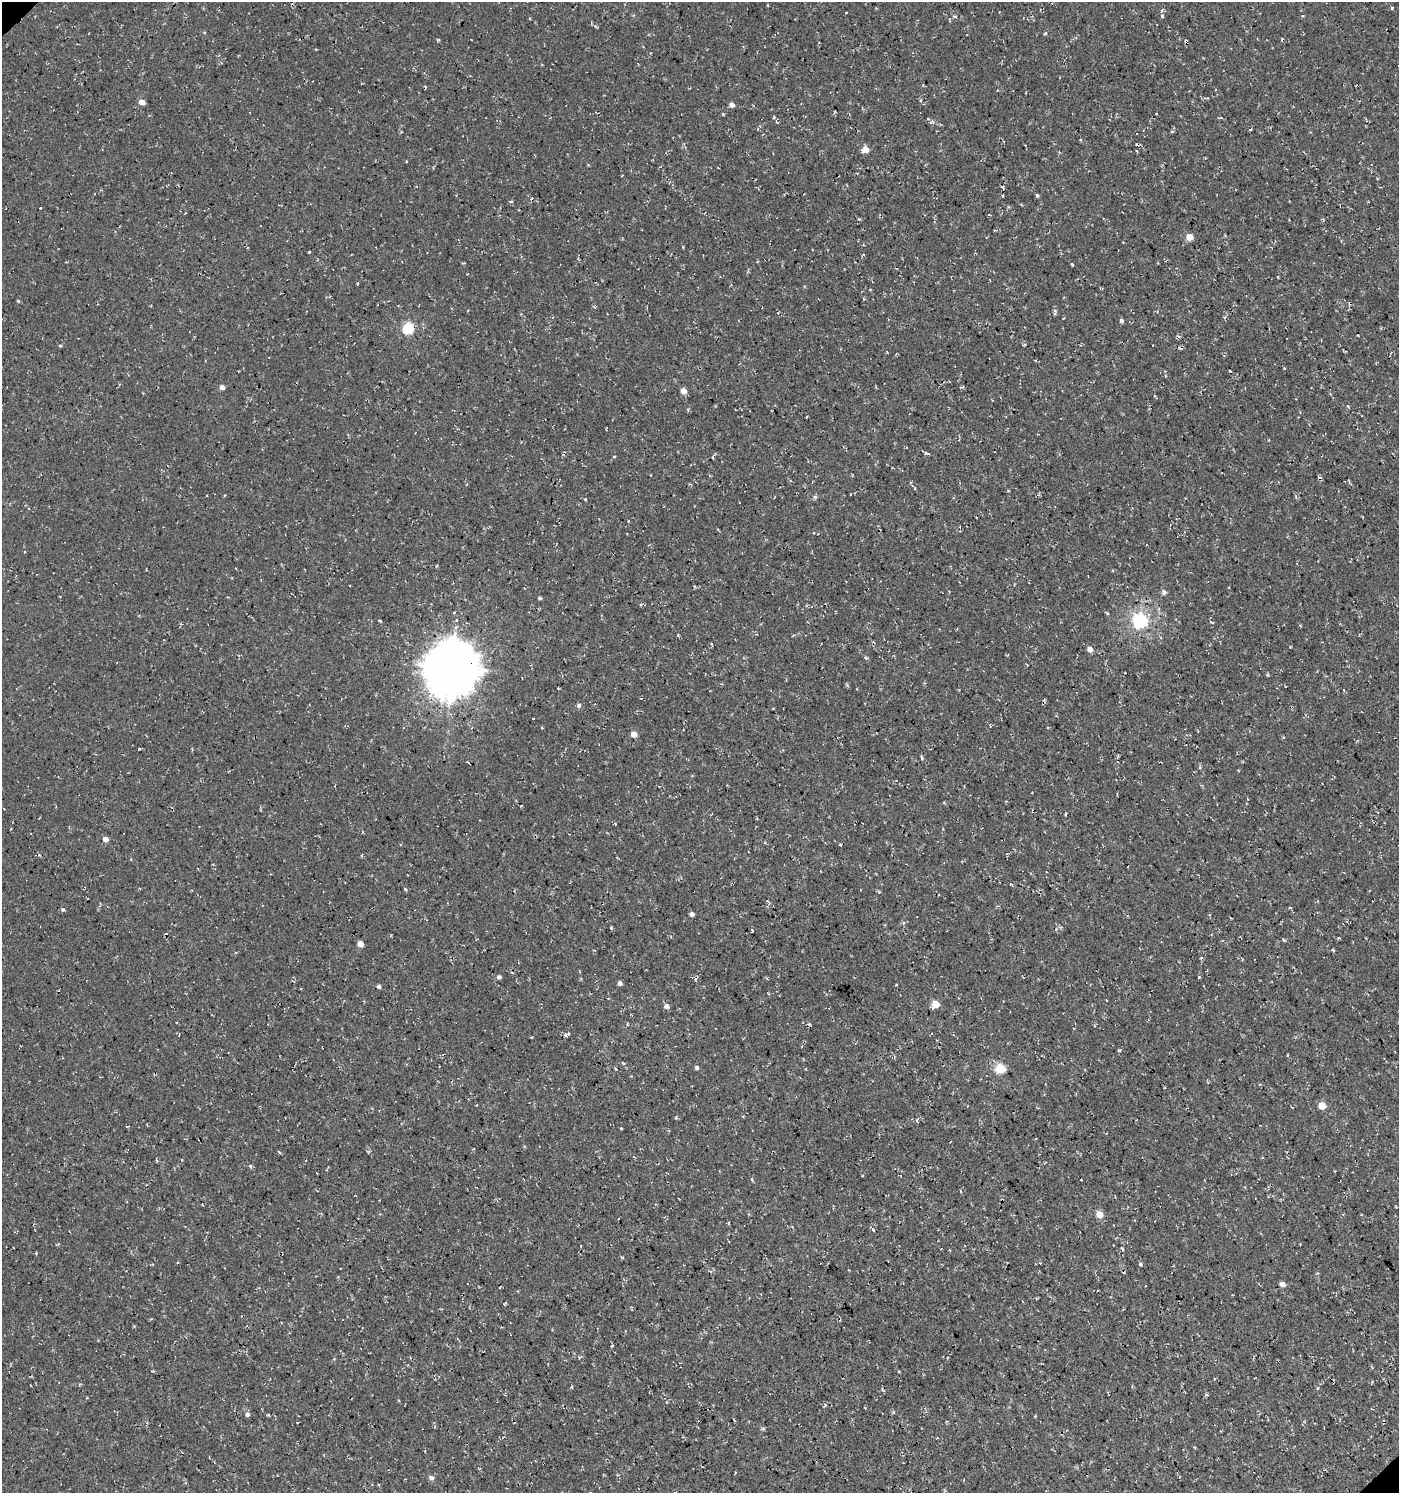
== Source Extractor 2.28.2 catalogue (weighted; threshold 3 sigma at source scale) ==
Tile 6 of 4 x 4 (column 2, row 2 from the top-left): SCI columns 1585-2981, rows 3036-4526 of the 6024 x 6064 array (HDU 1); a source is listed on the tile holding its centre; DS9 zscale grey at full resolution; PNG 1401 x 1495 px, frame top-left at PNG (2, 2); no overlay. Shown black and unused: <1% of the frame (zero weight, under 3 of 4 exposures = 5% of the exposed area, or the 3 px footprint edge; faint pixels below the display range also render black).
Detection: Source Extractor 2.28.2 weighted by HDU 2 'WHT'; one run over the whole footprint, this tile lists its part. Background 5.99e-04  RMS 0.0029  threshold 0.0132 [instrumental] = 3 sigma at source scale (4.5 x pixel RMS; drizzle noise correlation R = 1.50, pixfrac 1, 0.0396/0.0396 arcsec/px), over >= 5 px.
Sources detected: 75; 5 cosmic-ray / hot-pixel residue — not listed; the other 70 listed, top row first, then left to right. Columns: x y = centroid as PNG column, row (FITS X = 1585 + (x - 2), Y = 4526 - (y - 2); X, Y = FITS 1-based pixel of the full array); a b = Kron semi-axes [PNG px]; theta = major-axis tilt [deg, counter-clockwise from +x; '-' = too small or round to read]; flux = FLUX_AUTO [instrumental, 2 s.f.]
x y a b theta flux
1392 8 4 4 - 0.3
846 12 3 2 - 0.23
1162 16 4 4 - 0.34
1045 33 4 4 - 0.33
439 40 4 3 - 0.37
142 102 5 4 - 2.6
732 105 4 4 - 1.6
1251 129 3 3 - 0.29
1172 132 5 3 - 0.28
865 149 5 5 - 3.4
1003 188 4 3 - 0.32
1037 195 5 3 - 0.38
1021 204 4 3 - 0.26
1189 237 5 4 - 4.4
757 261 3 2 - 0.25
18 301 5 3 - 0.28
1121 321 4 4 - 0.65
408 328 5 5 - 24
1179 336 5 4 - 0.51
60 346 4 4 - 0.3
1284 368 4 3 - 0.32
1230 371 2 2 - 0.31
222 387 4 4 - 1.6
684 391 4 4 - 2.8
927 453 5 3 - 0.77
628 521 3 2 - 0.2
813 533 3 2 - 0.22
436 566 4 2 - 0.26
1164 592 6 5 - 0.91
540 598 4 3 - 0.45
1108 613 4 3 - 0.36
380 621 4 2 - 0.36
1140 621 6 6 - 72
1090 649 5 4 - 2.1
452 667 18 17 - 880
579 705 5 5 - 0.68
634 734 4 4 - 2.6
922 758 6 3 -71 0.38
1200 767 4 4 - 0.38
105 839 5 4 - 1.8
840 844 3 2 - 0.26
405 889 4 3 - 0.28
879 892 4 4 - 0.29
1290 907 5 3 - 0.25
63 910 4 4 - 0.52
692 914 4 4 - 1.1
752 930 4 3 - 0.32
360 944 4 4 - 3.1
499 977 4 4 - 0.88
620 983 4 4 - 1
379 986 4 4 - 0.72
935 1004 5 5 - 6.5
666 1006 5 4 - 1.6
697 1068 4 4 - 0.77
1000 1069 5 5 - 16
1322 1105 5 5 - 5.9
621 1128 2 2 - 0.27
279 1152 3 3 - 1.1
250 1166 6 4 -47 0.43
1081 1180 2 2 - 0.18
1099 1214 5 4 - 4.2
872 1229 4 3 - 2.6
36 1253 3 3 - 0.24
1140 1264 5 4 - 0.42
1282 1284 4 4 - 2
882 1389 7 2 -70 0.37
893 1413 5 3 - 0.34
247 1414 5 5 - 0.84
297 1423 3 3 - 0.52
431 1478 5 5 - 1
Unlisted compact peaks at least as high as the median listed source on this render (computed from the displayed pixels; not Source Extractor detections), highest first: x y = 585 499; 1072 264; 611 928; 1199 977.